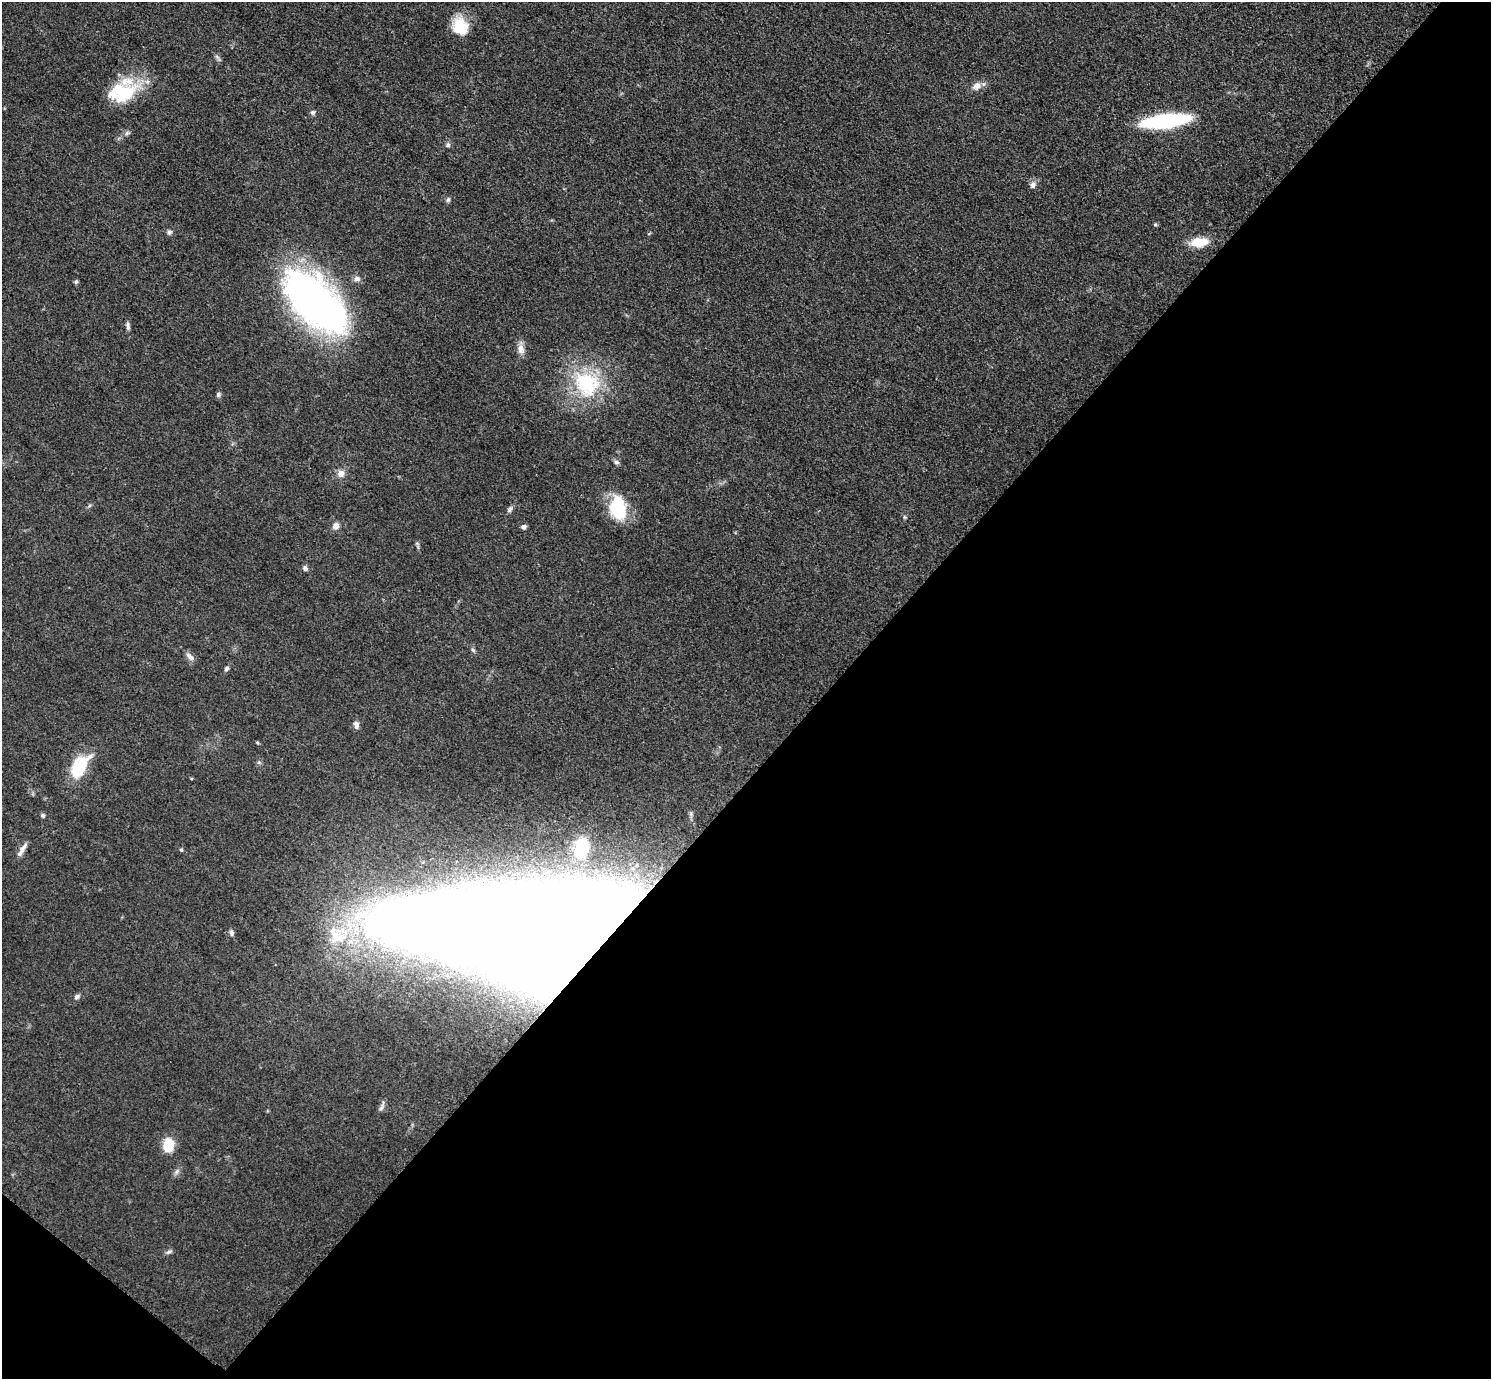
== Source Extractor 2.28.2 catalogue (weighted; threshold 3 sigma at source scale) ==
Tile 15 of 4 x 4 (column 3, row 4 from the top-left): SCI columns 2992-4480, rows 165-1541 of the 5978 x 5981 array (HDU 1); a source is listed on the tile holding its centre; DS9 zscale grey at full resolution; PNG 1493 x 1381 px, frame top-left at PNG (2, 2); no overlay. Shown black and unused: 45% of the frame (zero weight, under 3 of 5 exposures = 1% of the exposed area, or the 3 px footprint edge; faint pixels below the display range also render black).
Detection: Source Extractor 2.28.2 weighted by HDU 2 'WHT'; one run over the whole footprint, this tile lists its part. Background 0.0533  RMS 0.0058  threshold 0.026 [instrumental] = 3 sigma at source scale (4.5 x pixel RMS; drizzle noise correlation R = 1.50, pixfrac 1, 0.05/0.05 arcsec/px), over >= 5 px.
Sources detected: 49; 3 inside a brighter listed object's ellipse — not listed separately; the other 46 listed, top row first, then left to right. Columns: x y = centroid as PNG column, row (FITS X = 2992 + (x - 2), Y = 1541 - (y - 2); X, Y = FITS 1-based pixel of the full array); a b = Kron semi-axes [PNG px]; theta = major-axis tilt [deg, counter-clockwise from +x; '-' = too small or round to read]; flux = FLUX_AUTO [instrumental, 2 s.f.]
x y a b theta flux
460 27 21 17 -57 16
977 86 12 9 33 3.9
124 93 36 22 37 27
313 112 6 6 - 1.4
1165 121 40 11 7 77
127 133 7 5 46 1.3
448 145 6 6 - 1.4
1033 185 9 7 75 2.2
448 200 7 5 67 1.1
1155 225 6 4 0 0.69
169 232 7 6 - 1.3
1199 242 21 11 6 11
357 279 8 7 - 2.3
76 282 6 4 68 0.94
315 302 82 40 -45 220
128 325 12 5 -89 1.6
521 349 15 9 -85 4.1
587 384 37 33 -42 46
218 394 6 6 - 1.2
616 462 8 6 -16 1.3
341 474 10 8 73 3.7
618 507 24 15 -83 33
510 509 8 5 51 1.6
335 526 8 7 - 2.9
524 527 5 5 - 1.7
305 568 7 6 - 1.6
473 650 7 4 -44 0.96
190 657 14 6 -48 2.5
227 668 6 5 - 1.2
356 725 11 7 -76 2.1
257 743 4 3 - 0.66
79 766 21 11 57 34
691 814 7 4 -72 1.4
43 815 5 4 - 1.3
582 848 16 9 72 11
22 850 20 5 58 3.7
181 850 4 3 - 0.9
232 933 8 6 -71 1.5
337 938 69 22 42 45
542 938 179 47 -7 5700
77 997 7 5 43 1.6
483 1034 31 26 -86 57
382 1107 12 5 64 1.9
168 1145 15 11 83 13
177 1171 7 5 45 1.4
169 1252 9 5 24 1.4
Overlapping masked pixels (flux is a lower limit): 1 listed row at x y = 542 938